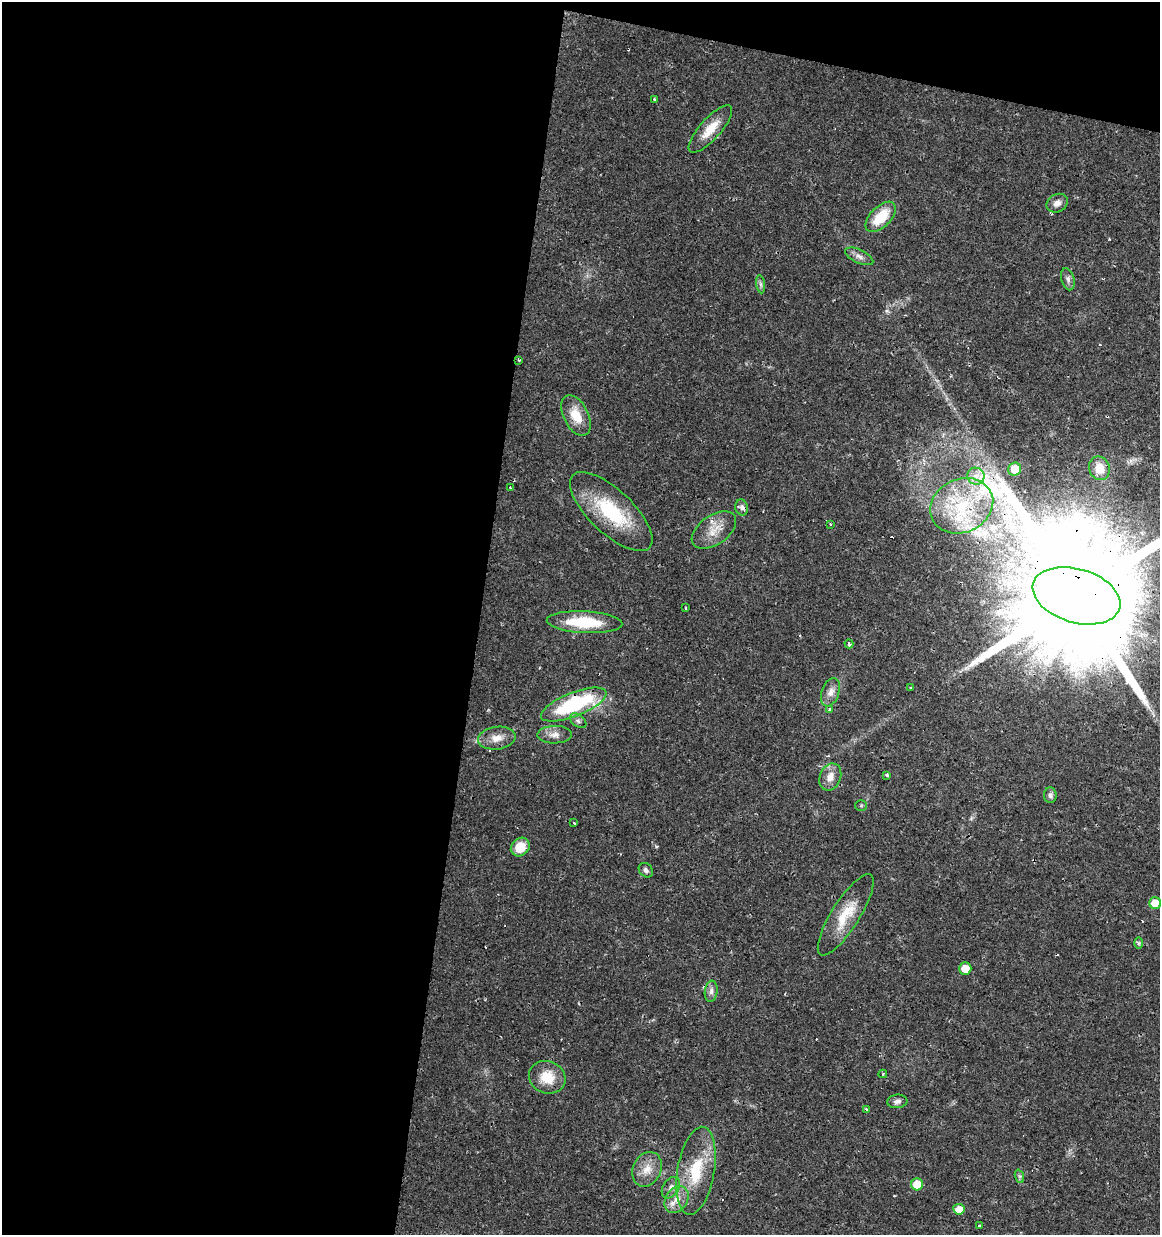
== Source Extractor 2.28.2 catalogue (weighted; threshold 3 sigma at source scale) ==
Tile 1 of 4 x 4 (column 1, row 1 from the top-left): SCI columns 287-1444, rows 3699-4931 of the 5145 x 4941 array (HDU 1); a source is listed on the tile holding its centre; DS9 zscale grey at full resolution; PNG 1162 x 1237 px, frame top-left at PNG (2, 2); each listed source drawn as its Kron ellipse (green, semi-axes under 4 px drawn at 4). Shown black and unused: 44% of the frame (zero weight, under 2 of 3 exposures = <1% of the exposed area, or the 3 px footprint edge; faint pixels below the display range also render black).
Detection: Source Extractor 2.28.2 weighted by HDU 2 'WHT'; one run over the whole footprint, this tile lists its part. Background 0.0131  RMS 0.003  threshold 0.0136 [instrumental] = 3 sigma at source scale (4.5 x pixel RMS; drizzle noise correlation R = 1.50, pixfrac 1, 0.0396/0.0396 arcsec/px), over >= 5 px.
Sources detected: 64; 10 cosmic-ray / hot-pixel residue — neither listed nor drawn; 1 inside a brighter listed object's ellipse — not listed separately; the other 53 listed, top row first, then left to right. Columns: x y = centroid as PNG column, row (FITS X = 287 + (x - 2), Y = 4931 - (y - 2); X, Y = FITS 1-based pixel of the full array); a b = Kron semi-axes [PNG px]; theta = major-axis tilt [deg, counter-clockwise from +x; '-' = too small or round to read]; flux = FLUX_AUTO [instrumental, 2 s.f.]
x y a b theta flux
654 99 3 3 - 1
710 129 30 10 48 5.9
1057 203 11 8 31 1.8
881 217 19 10 46 9
859 256 15 6 -25 1.6
1068 279 11 6 -74 1.1
761 284 9 4 -81 0.7
519 360 3 2 - 0.32
576 415 22 12 -64 6.3
1099 468 12 10 -68 4.7
1015 469 6 6 - 6.4
976 476 8 8 - 1.9
510 488 4 3 - 0.33
962 506 32 26 25 22
742 507 8 6 -75 1.1
611 512 53 21 -43 21
831 524 3 2 - 0.45
714 530 25 14 35 5
1076 596 45 27 -17 21000
685 608 3 3 - 0.69
584 622 38 11 -3 14
849 644 4 3 - 1.1
911 687 3 2 - 0.48
830 692 15 8 70 2.3
574 705 35 12 22 29
829 709 3 3 - 5.6
578 721 9 6 -38 0.93
554 735 17 9 1 2.2
497 738 19 11 7 3.5
887 775 4 3 - 0.68
830 777 14 10 68 3
1050 795 7 6 - 0.98
861 805 5 5 - 0.49
573 823 3 3 - 1.6
520 847 10 8 45 5.4
646 870 8 6 -47 0.9
1155 903 6 6 - 5.4
846 915 47 14 58 9.1
1138 943 6 4 90 0.43
965 968 6 6 - 3.4
711 991 11 6 82 1.3
883 1074 4 3 - 0.38
547 1077 18 16 -20 6.6
897 1101 10 6 6 1.1
867 1110 3 3 - 1.5
647 1169 18 14 64 4.4
696 1171 44 18 80 15
1019 1176 7 4 -71 0.57
917 1184 6 6 - 6.5
671 1188 12 8 57 1.6
677 1200 14 11 56 3.4
959 1209 5 5 - 3.8
979 1226 3 2 - 0.34
Overlapping masked pixels (flux is a lower limit): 3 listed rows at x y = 611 512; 1076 596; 574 705
Isophote crosses this tile's border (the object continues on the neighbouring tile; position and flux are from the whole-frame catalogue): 1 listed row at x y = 1076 596